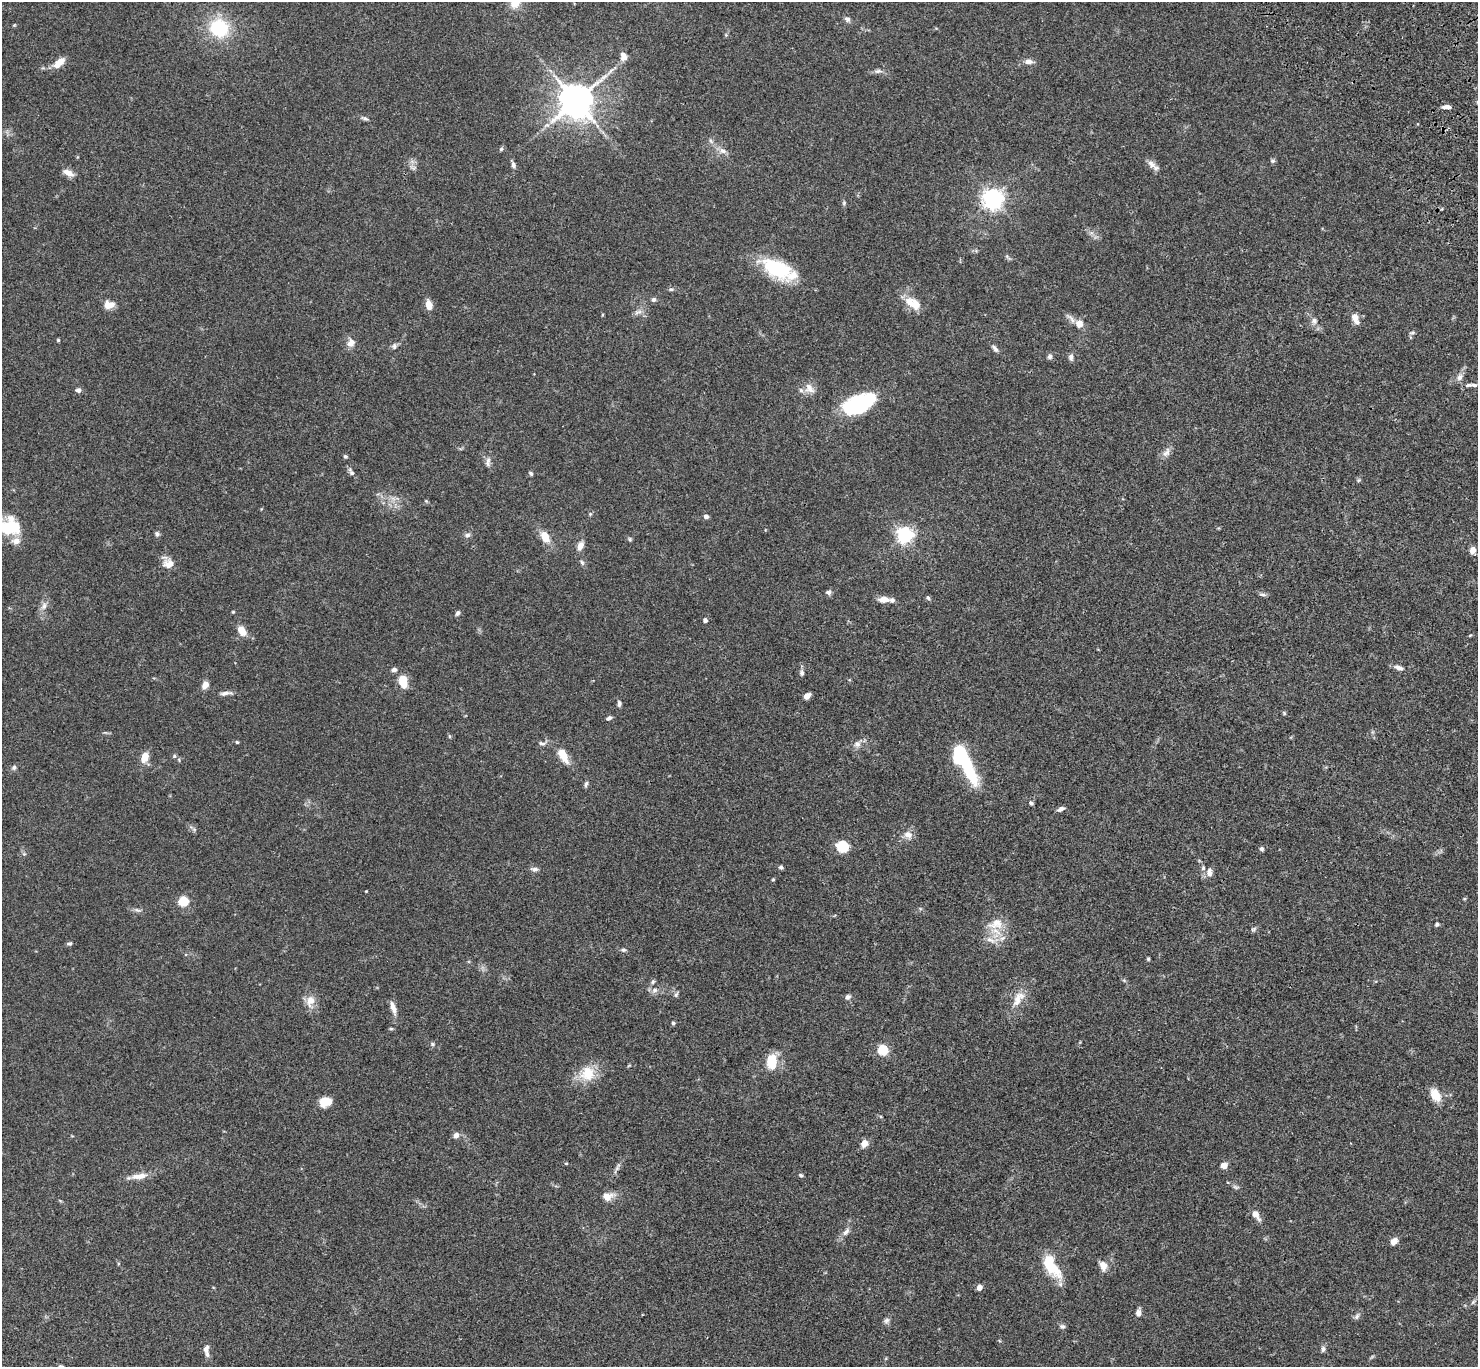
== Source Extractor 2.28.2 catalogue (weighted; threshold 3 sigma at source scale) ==
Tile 10 of 4 x 4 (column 2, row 3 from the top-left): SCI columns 1579-3054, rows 1749-3113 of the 6106 x 6084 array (HDU 1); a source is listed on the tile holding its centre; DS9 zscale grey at full resolution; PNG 1480 x 1369 px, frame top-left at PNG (2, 2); no overlay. Shown black and unused: <1% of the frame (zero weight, under 3 of 4 exposures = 6% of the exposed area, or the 3 px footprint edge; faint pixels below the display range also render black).
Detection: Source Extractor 2.28.2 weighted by HDU 2 'WHT'; one run over the whole footprint, this tile lists its part. Background 0.0591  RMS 0.0053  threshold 0.0237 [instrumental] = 3 sigma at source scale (4.5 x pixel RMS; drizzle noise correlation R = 1.50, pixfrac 1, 0.05/0.05 arcsec/px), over >= 5 px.
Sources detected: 163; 4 inside a brighter object's white glare — not listed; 9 inside a brighter listed object's ellipse — not listed separately; the other 150 listed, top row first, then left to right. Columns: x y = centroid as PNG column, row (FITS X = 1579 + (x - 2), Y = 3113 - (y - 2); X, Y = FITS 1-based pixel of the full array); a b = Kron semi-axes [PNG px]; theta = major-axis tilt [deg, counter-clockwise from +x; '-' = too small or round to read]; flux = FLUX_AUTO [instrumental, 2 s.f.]
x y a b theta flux
515 3 13 11 60 7
847 19 9 6 -30 1.4
14 25 5 4 - 0.46
219 28 18 17 - 29
623 56 10 7 -77 3.3
60 61 12 7 33 5.6
1029 61 11 7 0 2.5
878 71 10 6 2 1.6
576 101 11 11 - 840
1447 107 10 5 -2 2.4
365 118 11 4 -26 1.2
711 141 6 5 - 1.1
501 149 5 5 - 0.83
723 151 10 6 -3 2.3
1272 161 7 5 -1 0.88
1151 164 13 8 -39 2.9
513 165 9 5 -71 1.6
68 173 15 7 -25 3.6
993 199 7 7 - 310
844 203 7 5 71 0.82
777 269 38 19 -27 32
671 289 7 5 18 0.9
653 299 6 6 - 1.2
913 303 23 12 -31 8.4
109 305 13 9 6 4.5
429 305 10 6 -78 5.5
638 312 12 6 12 2
1071 319 17 5 -49 2.4
1355 319 15 8 -70 3.8
1314 321 8 7 - 1.9
1079 324 10 9 - 4
1412 333 8 4 9 0.81
58 340 4 4 - 0.57
351 343 12 10 58 3.4
394 346 8 6 80 1.4
995 349 12 5 -50 1.6
1050 356 7 6 - 1.4
1071 357 8 5 -87 1.7
1459 377 9 7 55 2.5
1474 385 10 5 -2 1.5
809 388 15 12 -51 4.4
78 390 7 5 -2 1.5
854 406 32 20 38 30
1166 452 15 8 60 2.8
345 456 5 4 - 0.85
488 462 14 6 87 2.2
352 473 9 6 -38 1.5
531 473 6 4 -51 0.82
1359 480 5 5 - 0.73
393 498 7 4 -19 1.5
426 501 5 4 - 0.58
590 514 5 4 - 0.61
706 516 6 5 - 1.4
9 526 27 18 -8 25
157 534 6 6 - 1.2
467 535 8 6 6 1.5
905 535 6 6 - 160
545 537 14 9 -60 6.7
630 539 6 5 - 0.75
580 546 12 8 66 3.2
1472 550 7 6 - 3.6
582 562 8 5 -63 1
168 564 13 11 -12 4.9
828 592 7 5 2 1.3
1262 594 10 4 -5 1.1
928 598 6 5 - 0.97
884 599 12 7 2 4.2
44 606 12 7 68 2.7
458 613 6 5 - 1.4
705 620 5 4 - 1.5
242 631 10 6 -58 7.1
1399 668 12 6 -21 2.5
394 670 7 6 - 1.4
802 673 8 5 87 1.5
403 681 12 8 -80 9.9
205 685 8 7 - 3.3
226 693 17 5 7 2.2
807 696 6 5 - 3.1
619 704 8 5 90 1.2
1284 713 7 4 -46 0.62
609 718 8 4 23 1.2
449 736 6 3 -71 0.56
237 742 4 4 - 0.61
542 743 11 5 -11 1.3
857 744 13 9 45 3
174 756 6 5 - 0.88
563 756 22 10 -61 6.9
145 757 10 7 70 6.7
967 765 37 11 -63 29
14 767 7 6 - 1.2
586 784 8 4 73 1.1
1031 803 6 4 -38 0.93
1061 809 9 5 25 1.7
194 829 7 4 -19 0.82
908 835 11 9 -14 3.4
842 847 6 5 - 54
1262 849 5 5 - 1.2
24 854 5 5 - 0.67
781 867 5 4 - 1.1
1203 868 6 5 - 1.1
534 869 11 6 -10 1.6
1209 873 11 7 -85 2.9
773 880 5 3 - 0.47
366 891 3 2 - 0.36
183 901 5 5 - 28
137 910 11 5 -11 1.5
996 924 25 15 16 9.3
1437 924 5 4 - 0.87
1253 929 8 5 37 0.96
991 940 16 7 -27 3.5
69 943 7 5 21 0.96
623 950 8 5 5 1.1
1148 959 4 4 - 0.63
653 982 6 5 - 0.97
654 990 9 6 39 2
676 995 8 5 63 0.93
848 997 7 6 - 1.4
1018 999 26 11 59 7.5
310 1001 14 10 73 5.5
394 1010 13 7 -87 2.8
673 1023 4 4 - 0.89
391 1029 6 4 -1 0.58
433 1044 6 5 - 0.84
883 1050 5 5 - 36
772 1062 15 10 -89 13
629 1065 6 3 20 0.51
588 1073 21 20 - 12
1435 1095 16 10 -61 7.3
325 1102 13 10 15 7.2
456 1135 8 6 62 2.1
864 1143 7 6 - 5
1224 1165 8 6 28 2.9
617 1167 13 4 60 1.6
801 1175 5 4 - 0.86
140 1176 20 7 8 5.8
1236 1187 10 5 -16 1.1
607 1196 15 10 9 4.9
1256 1214 13 7 -56 4.2
846 1232 13 6 53 2.5
1394 1241 8 6 50 3.6
1103 1265 10 7 -64 4.8
1054 1269 28 12 -59 14
979 1287 5 4 - 3.4
1473 1302 7 4 45 0.95
1138 1313 8 6 85 2.5
1357 1316 10 6 66 1.4
887 1320 9 6 44 1.5
1062 1326 7 6 - 1.2
206 1348 12 6 73 2
1323 1349 8 6 83 1.3
Isophote crosses this tile's border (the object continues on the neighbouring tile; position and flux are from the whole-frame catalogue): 2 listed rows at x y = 515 3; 9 526